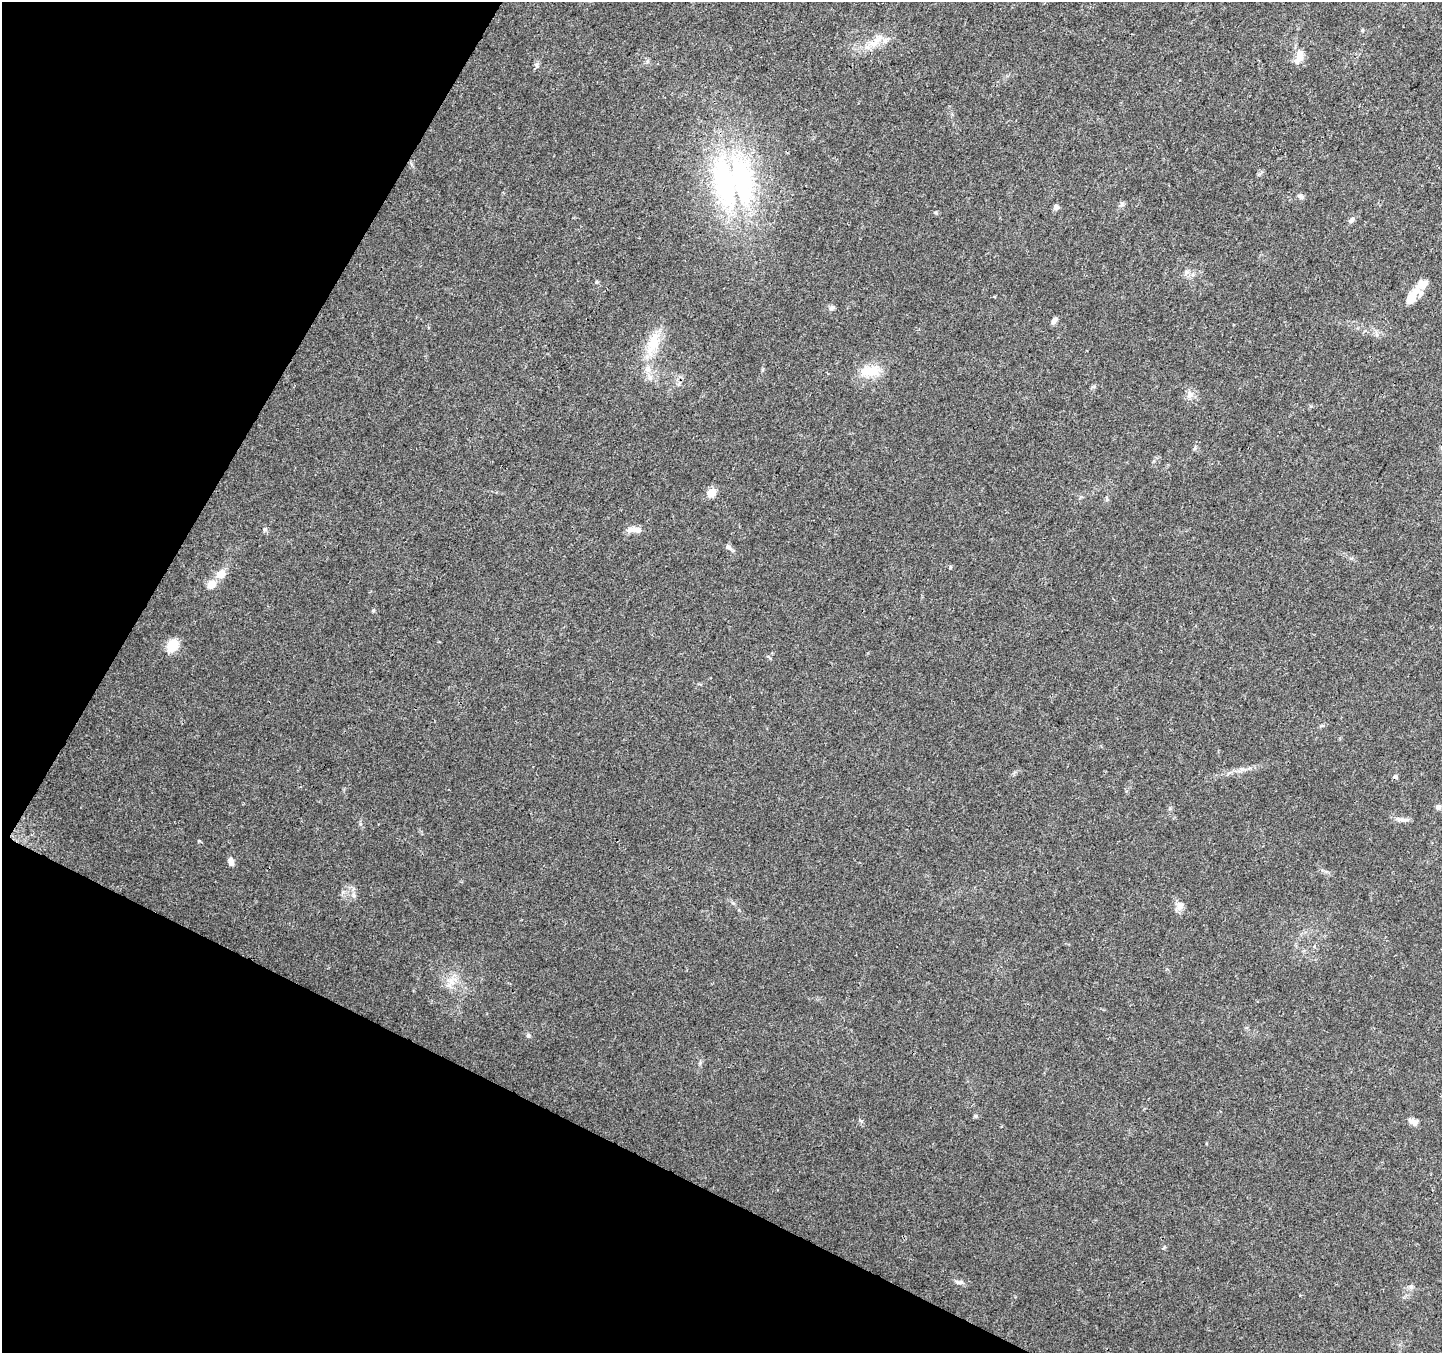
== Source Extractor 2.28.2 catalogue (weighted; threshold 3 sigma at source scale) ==
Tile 9 of 4 x 4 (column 1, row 3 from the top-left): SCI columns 2-1441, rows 1549-2899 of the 5770 x 5865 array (HDU 1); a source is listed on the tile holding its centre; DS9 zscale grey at full resolution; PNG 1444 x 1355 px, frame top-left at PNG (2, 2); no overlay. Shown black and unused: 25% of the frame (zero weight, under 3 of 4 exposures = <1% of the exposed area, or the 3 px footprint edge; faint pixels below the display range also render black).
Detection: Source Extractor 2.28.2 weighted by HDU 2 'WHT'; one run over the whole footprint, this tile lists its part. Background 0.0205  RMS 0.0032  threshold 0.0145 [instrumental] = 3 sigma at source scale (4.5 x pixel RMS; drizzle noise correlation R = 1.50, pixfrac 1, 0.0396/0.0396 arcsec/px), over >= 5 px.
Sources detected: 44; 1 cosmic-ray / hot-pixel residue — not listed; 4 inside a brighter listed object's ellipse — not listed separately; the other 39 listed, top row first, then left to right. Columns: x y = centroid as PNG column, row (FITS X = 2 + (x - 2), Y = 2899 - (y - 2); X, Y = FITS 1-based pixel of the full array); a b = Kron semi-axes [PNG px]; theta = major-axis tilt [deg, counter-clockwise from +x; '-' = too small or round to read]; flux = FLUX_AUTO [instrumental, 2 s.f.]
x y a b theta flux
874 43 22 11 38 5
1299 57 16 8 72 4.5
536 64 7 6 - 0.82
741 179 78 31 -78 59
1300 196 10 5 -27 0.88
1122 204 8 5 50 0.79
1056 207 6 5 - 1.5
936 213 6 4 -19 0.41
1351 220 10 6 49 0.95
1186 272 9 7 58 1.2
596 282 5 3 - 0.33
1411 297 20 10 56 5.2
832 308 7 6 - 0.83
1054 321 8 5 55 1.5
653 343 39 15 71 10
870 371 27 15 4 7.2
1190 394 11 9 -20 2
1195 448 9 3 77 0.51
711 493 9 9 - 3.3
1107 499 6 4 -72 0.42
264 529 7 4 89 0.55
631 529 13 8 4 1.9
728 547 10 6 -31 1.1
950 567 5 3 - 0.31
221 574 12 9 24 3.6
211 585 8 7 - 4.6
172 645 11 9 55 8.1
768 657 8 3 -35 0.44
1438 807 6 6 - 0.95
1402 819 19 5 -5 1.6
231 861 9 6 -77 1.8
1179 906 13 11 -51 2.1
450 981 13 8 -46 3
528 1036 6 5 - 0.55
975 1116 6 5 - 0.46
861 1121 6 4 -44 0.48
1413 1122 13 7 -19 1.7
959 1282 13 5 -6 1.2
1411 1287 6 6 - 0.85
Unlisted compact peaks at least as high as the median listed source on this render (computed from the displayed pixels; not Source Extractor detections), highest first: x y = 199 841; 354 896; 373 610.